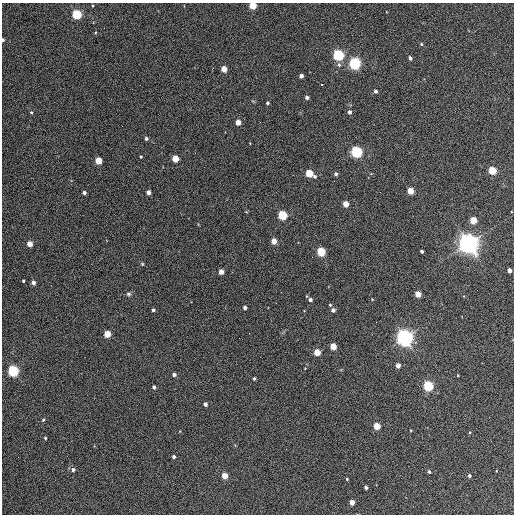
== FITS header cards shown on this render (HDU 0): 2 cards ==
NAXIS1  =                  512 / Axis length
NAXIS2  =                  512 / Axis length

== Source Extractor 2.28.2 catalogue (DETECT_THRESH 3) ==
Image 512 x 512 px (HDU 0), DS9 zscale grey, 1 PNG px = 1 image px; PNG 516 x 516 px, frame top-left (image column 1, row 512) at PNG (2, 3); no overlay
Background 340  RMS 20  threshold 60.7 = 3 sigma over >= 5 px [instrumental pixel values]
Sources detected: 77; all 77 listed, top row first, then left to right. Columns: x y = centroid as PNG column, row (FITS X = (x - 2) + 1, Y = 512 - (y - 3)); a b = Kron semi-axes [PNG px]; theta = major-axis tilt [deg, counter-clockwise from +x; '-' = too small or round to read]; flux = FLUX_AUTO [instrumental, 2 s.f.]
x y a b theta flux
92 5 3 2 - 1.1e+03
253 5 4 4 - 5.0e+04
77 14 5 4 - 1.4e+05
3 40 3 3 - 2.3e+03
421 44 4 4 - 1.7e+03
338 55 5 5 - 2.4e+05
410 58 4 3 - 4.2e+03
355 64 5 5 - 3.2e+05
339 65 6 4 -74 2.9e+03
224 69 4 4 - 2.6e+04
301 76 4 4 - 6.4e+03
321 84 3 3 - 5.0e+03
375 91 4 4 - 3.6e+03
307 97 4 3 - 5.0e+03
267 103 3 3 - 2.1e+03
31 112 4 3 - 1.7e+03
349 112 4 4 - 4.4e+03
238 122 4 4 - 1.8e+04
146 138 4 4 - 2.8e+03
356 152 5 5 - 2.9e+05
141 157 3 2 - 1.5e+03
175 159 4 4 - 3.4e+04
99 161 4 4 - 3.9e+04
492 170 4 4 - 6.6e+04
309 173 4 4 - 5.5e+04
336 174 4 4 - 3.8e+03
315 176 4 4 - 2.6e+03
410 191 4 4 - 3.2e+04
148 192 4 4 - 8.3e+03
84 193 3 3 - 3.8e+03
346 204 4 4 - 2.4e+04
283 215 5 4 - 1.1e+05
473 220 4 4 - 4.1e+04
274 241 4 4 - 2.0e+04
29 244 4 4 - 1.8e+04
469 244 7 7 - 1.2e+06
422 251 3 3 - 3.3e+03
321 252 5 4 - 9.3e+04
312 257 2 2 - 6.7e+02
142 264 4 4 - 1.3e+03
510 270 4 3 - 8.2e+03
221 272 4 4 - 1.4e+04
23 281 3 3 - 1.7e+03
33 282 4 4 - 5.9e+03
128 294 6 5 - 2.6e+03
418 294 4 4 - 2.7e+04
372 299 4 3 - 9.0e+02
310 300 4 3 - 4.2e+03
276 303 2 2 - 7.3e+02
330 305 4 4 - 1.6e+03
245 307 4 3 - 5.5e+03
153 310 3 3 - 2.8e+03
333 310 4 4 - 5.6e+03
107 334 4 4 - 3.9e+04
405 338 6 6 - 8.2e+05
333 346 4 4 - 2.9e+04
317 352 4 4 - 3.7e+04
398 366 4 4 - 9.6e+03
13 371 5 5 - 2.4e+05
174 375 4 3 - 4.8e+03
458 375 3 2 - 9.0e+02
254 378 3 3 - 2.0e+03
428 386 5 4 - 1.7e+05
154 387 4 3 - 4.1e+03
205 404 4 4 - 5.1e+03
43 420 4 3 - 1.9e+03
377 426 4 4 - 4.3e+04
470 432 4 3 - 1.3e+03
45 438 3 3 - 1.7e+03
174 456 4 4 - 3.5e+03
73 470 5 5 - 4.1e+03
429 472 4 3 - 2.3e+03
225 476 4 4 - 2.5e+04
469 476 3 3 - 3.1e+03
347 479 3 3 - 1.4e+03
366 487 3 3 - 3.3e+03
352 502 4 4 - 1.3e+04
At the frame edge (FLAGS 8, measured only in part): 2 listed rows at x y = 253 5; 3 40